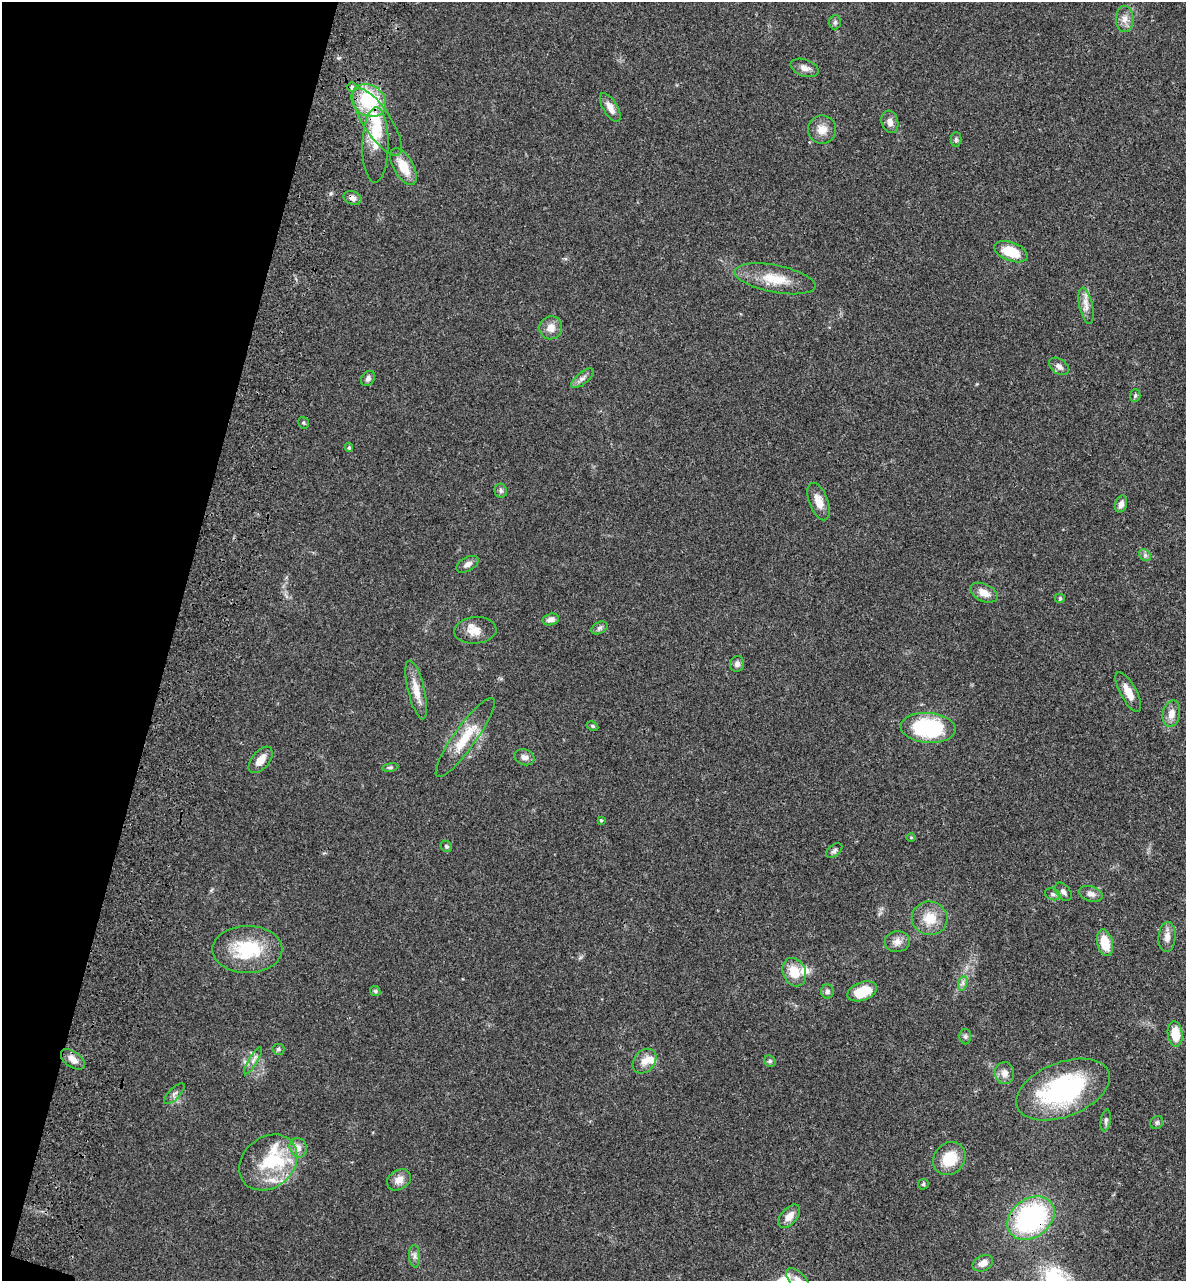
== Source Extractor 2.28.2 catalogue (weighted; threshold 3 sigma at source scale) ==
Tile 9 of 4 x 4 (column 1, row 3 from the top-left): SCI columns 322-1505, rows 1470-2748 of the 5496 x 5492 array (HDU 1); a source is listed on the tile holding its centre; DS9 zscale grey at full resolution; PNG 1188 x 1283 px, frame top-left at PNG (2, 2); each listed source drawn as its Kron ellipse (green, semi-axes under 4 px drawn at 4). Shown black and unused: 14% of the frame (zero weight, under 3 of 4 exposures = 13% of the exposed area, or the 3 px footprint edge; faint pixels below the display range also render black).
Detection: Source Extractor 2.28.2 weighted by HDU 2 'WHT'; one run over the whole footprint, this tile lists its part. Background 0.0647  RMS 0.0058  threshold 0.0259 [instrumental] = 3 sigma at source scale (4.5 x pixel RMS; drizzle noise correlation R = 1.50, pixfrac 1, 0.05/0.05 arcsec/px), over >= 5 px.
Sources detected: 89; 1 inside a brighter object's white glare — neither listed nor drawn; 6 inside a brighter listed object's ellipse — not listed separately; the other 82 listed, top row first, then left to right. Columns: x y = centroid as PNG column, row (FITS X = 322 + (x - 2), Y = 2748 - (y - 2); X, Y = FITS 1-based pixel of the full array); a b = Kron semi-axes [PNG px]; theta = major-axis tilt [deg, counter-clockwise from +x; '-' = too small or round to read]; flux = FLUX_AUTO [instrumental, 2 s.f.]
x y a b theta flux
1125 19 13 9 90 3.8
835 22 7 5 86 1.3
805 68 14 8 -19 3.1
352 87 5 5 - 1.1
369 100 18 15 -39 33
610 107 16 7 -59 4.6
377 122 39 13 -57 18
890 122 11 8 -74 3.2
822 129 14 14 - 5.9
956 139 7 5 88 1.1
375 145 37 13 88 11
403 167 20 10 -60 11
353 198 9 6 -22 2.2
1011 252 17 9 -20 13
775 279 41 13 -11 15
1086 306 18 6 -78 4.2
551 328 11 11 - 5.1
1059 366 11 7 -36 2.6
368 378 8 6 58 1.8
582 378 14 5 39 2.5
1135 396 6 5 - 1
303 423 6 5 - 0.88
349 447 4 3 - 0.8
501 491 7 6 - 1.3
819 502 20 9 -69 5.9
1121 504 9 6 72 2.9
1145 555 6 5 - 1.3
468 564 12 7 30 2.9
984 593 15 8 -25 5.4
1060 598 5 5 - 0.74
551 619 8 5 13 3
600 628 8 5 27 1.4
475 630 21 13 4 6.7
737 664 8 7 - 2.4
416 690 30 8 -76 8.2
1128 692 22 8 -62 5.8
1171 714 13 8 78 4.8
592 726 6 4 -27 0.8
928 728 27 15 -4 51
465 738 48 11 54 16
524 757 10 8 -20 2.8
261 760 15 8 50 5.1
390 767 8 4 8 0.97
601 820 4 4 - 0.63
911 837 5 3 - 0.44
446 846 6 5 - 0.88
834 851 9 5 39 1.4
1063 892 10 6 -52 2
1053 894 8 6 -21 1.6
1091 894 12 7 -17 2.8
930 918 18 16 -10 11
1167 937 15 8 87 4.1
897 942 12 10 5 3.8
1105 943 13 7 -76 12
247 949 35 23 0 30
794 972 15 11 -65 11
963 983 7 4 72 1.4
375 991 5 4 - 0.84
827 991 7 6 - 1.5
862 991 15 9 21 14
1175 1034 13 7 -83 12
965 1036 8 6 -89 1.3
278 1049 6 5 - 1.1
73 1059 14 8 -36 4.4
253 1061 15 4 59 2.4
645 1061 14 10 50 5.1
770 1061 6 5 - 0.99
1004 1073 11 9 -88 3.8
1063 1090 49 27 21 77
174 1094 13 5 46 1.9
1106 1120 11 5 81 1.5
1157 1122 7 6 - 1.2
298 1148 10 8 -69 3.4
949 1158 18 15 50 16
268 1162 31 25 39 27
399 1180 13 9 30 4.3
923 1184 5 5 - 0.88
789 1216 14 8 50 4.7
1031 1218 26 19 36 83
415 1256 11 5 -85 2
983 1263 11 7 27 4
797 1280 14 7 -45 4.2
Overlapping masked pixels (flux is a lower limit): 3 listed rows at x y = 369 100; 353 198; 1031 1218
Isophote crosses this tile's border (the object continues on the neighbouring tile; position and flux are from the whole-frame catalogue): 1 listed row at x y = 797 1280